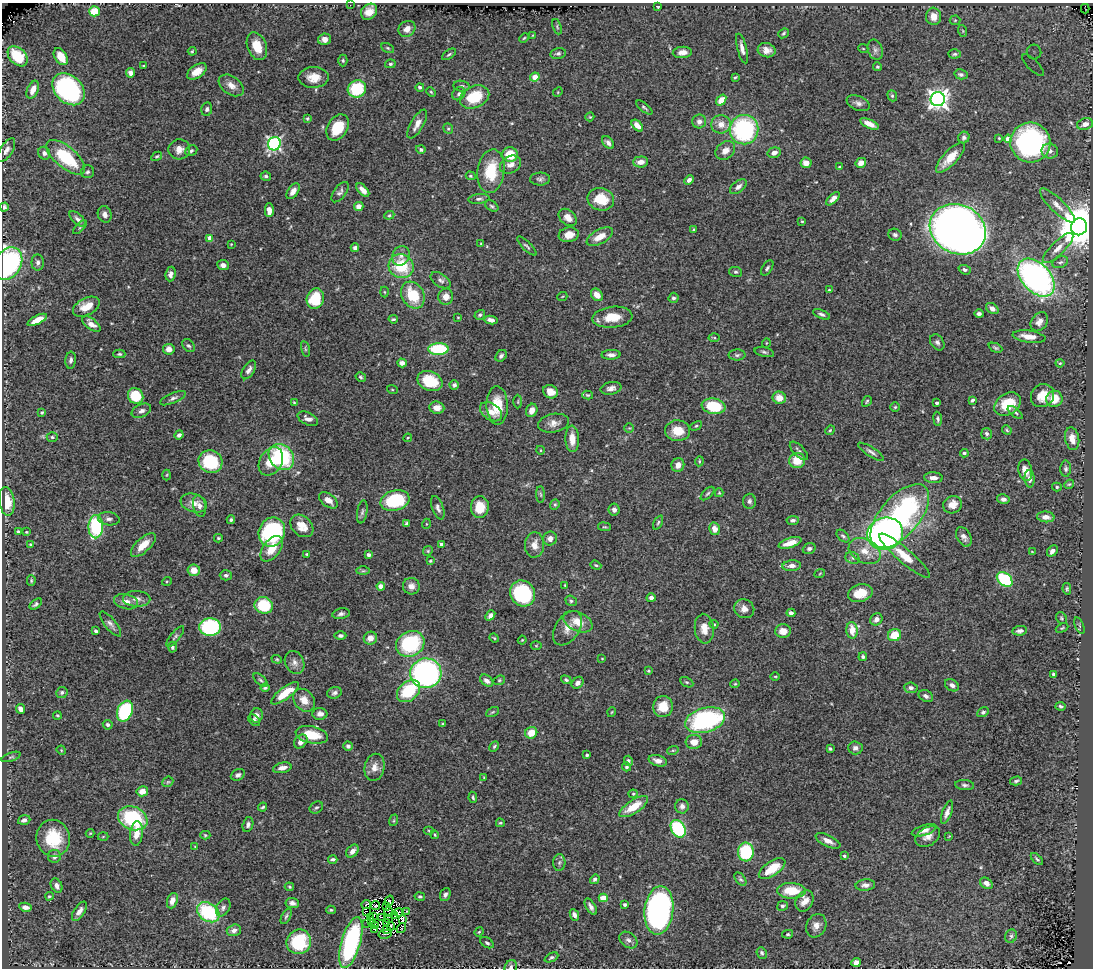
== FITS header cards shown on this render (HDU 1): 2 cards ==
NAXIS1  =                 1091
NAXIS2  =                  966

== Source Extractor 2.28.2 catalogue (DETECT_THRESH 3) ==
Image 1091 x 966 px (HDU 1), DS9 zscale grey, 1 PNG px = 1 image px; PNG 1095 x 970 px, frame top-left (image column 1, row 966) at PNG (2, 3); each listed source drawn as its Kron ellipse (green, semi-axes under 4 px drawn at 4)
Background 0.709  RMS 0.025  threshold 0.0747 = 3 sigma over >= 5 px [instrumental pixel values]
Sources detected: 494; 6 with non-positive FLUX_AUTO (blend fragments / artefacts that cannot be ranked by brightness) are neither listed nor drawn; the other 488 listed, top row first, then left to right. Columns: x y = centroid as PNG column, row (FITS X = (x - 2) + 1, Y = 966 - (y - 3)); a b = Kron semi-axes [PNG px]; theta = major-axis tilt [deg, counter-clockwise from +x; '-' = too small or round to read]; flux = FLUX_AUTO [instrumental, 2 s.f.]
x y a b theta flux
350 5 2 2 - 75
658 7 4 3 - 1.6
1085 9 5 2 - 10
94 11 5 5 - 42
369 12 9 7 44 19
934 16 9 7 -82 16
955 20 5 5 - 2.4
557 27 8 4 -69 2.1
407 29 9 7 36 11
963 31 6 3 -71 1.8
783 33 5 4 - 2.6
533 35 3 2 - 1.3
524 38 5 3 - 1.6
324 39 6 5 - 11
257 46 14 9 -68 27
388 48 7 4 -27 2.6
742 48 15 4 -75 9.5
863 48 5 3 - 1.4
767 50 9 7 -14 12
875 50 10 7 -71 6.5
192 51 4 3 - 1.9
682 52 9 5 4 11
1034 52 7 7 - 7.2
558 53 7 5 13 4.2
449 54 8 4 34 2.9
955 54 6 4 4 2.9
18 56 11 8 -47 48
61 57 9 6 -57 23
343 60 6 4 -88 2.6
390 64 5 4 - 2.9
1033 65 14 5 -45 12
144 66 3 3 - 1.7
877 67 4 4 - 2.3
197 71 11 6 34 17
131 73 5 4 - 7.2
961 74 6 5 - 4.1
314 77 15 10 1 23
535 77 5 4 - 28
735 77 4 3 - 2
231 85 14 9 -35 13
462 86 8 5 -7 4.4
420 87 4 3 - 4.1
69 89 18 13 -44 280
357 89 9 8 - 82
33 90 9 5 67 15
431 92 5 3 - 1.9
558 92 5 4 - 1.8
459 94 7 6 - 4.6
892 96 6 4 -68 2.6
475 97 15 10 24 61
938 99 7 7 - 970
721 100 6 4 51 18
858 103 12 7 -22 6.8
644 107 10 3 -38 2.8
207 109 7 5 77 4.3
590 117 4 4 - 1.7
307 118 4 3 - 1.7
699 121 7 7 - 8.1
417 124 16 6 60 13
721 124 10 9 - 16
869 124 10 4 -25 13
1085 124 8 5 16 12
637 126 7 4 -45 12
338 128 14 10 57 50
448 129 5 4 - 2.5
744 130 15 14 - 220
964 137 6 5 - 4.4
999 138 3 2 - 1.5
1008 139 4 4 - 13
1030 142 20 20 - 330
608 143 7 5 -49 6.1
274 144 7 6 - 380
179 149 11 10 - 14
421 149 5 4 - 3.9
6 150 13 6 58 8.2
191 151 6 5 - 3.3
725 151 11 8 39 13
1050 151 8 7 - 8.8
44 153 6 5 - 5.1
774 153 6 5 - 8
510 155 7 7 - 40
157 156 6 4 29 2.4
66 157 24 10 -40 96
950 157 19 7 47 33
641 162 7 5 3 13
806 163 5 5 - 16
861 163 5 4 - 12
510 165 11 8 30 11
839 167 4 3 - 2
491 171 22 13 82 63
88 172 7 6 - 3.9
266 176 5 4 - 3.3
471 176 5 3 - 2.3
540 179 10 6 2 5.2
689 180 5 4 - 6.8
738 187 9 5 37 6.3
363 190 8 4 -47 11
293 191 9 5 54 9.8
340 192 12 6 53 5.6
479 199 11 5 6 4.8
601 199 13 11 -14 43
833 199 8 4 45 7.4
1057 205 23 7 -44 15
492 206 7 5 -34 3.2
4 207 4 3 - 3.7
359 207 5 4 - 13
269 210 7 4 -89 12
105 214 8 6 -71 7.9
389 215 5 4 - 2.1
568 217 10 7 -42 14
78 219 10 5 -43 5.9
802 221 4 3 - 1.8
80 227 9 4 45 2.9
1079 227 8 8 - 8200
958 229 29 24 -26 2500
694 230 4 3 - 2.1
569 235 10 7 10 17
895 235 7 6 - 4.2
600 237 14 7 28 22
210 238 4 4 - 16
231 244 3 3 - 1.2
481 244 4 4 - 1.7
527 246 13 4 -44 3.7
355 248 4 4 - 5.4
1058 248 20 6 45 14
401 256 10 8 58 9.9
38 262 8 6 -90 5.8
1060 262 8 5 22 4.3
8 264 17 13 59 330
223 265 6 5 - 7.8
401 266 12 11 - 73
767 268 8 5 56 3.6
965 270 6 4 -20 4.4
736 272 7 5 -13 3.4
171 274 7 5 81 7.7
1036 278 22 14 -47 530
441 280 11 6 -33 5.5
829 290 4 4 - 1.6
384 292 5 3 - 1.8
413 295 14 11 -61 61
597 295 7 5 -49 15
446 297 8 7 - 15
562 297 5 3 - 1.4
673 298 5 5 - 3.9
315 299 10 8 71 63
86 307 14 8 27 24
992 309 7 5 -36 6.9
821 314 9 4 -22 4.5
979 314 4 4 - 4.1
480 315 5 4 - 3
458 317 3 2 - 1.4
612 317 20 10 5 33
393 319 4 3 - 2.2
37 320 10 4 27 19
491 320 6 4 -11 7.3
1039 322 10 7 53 10
91 324 11 5 -37 12
1029 337 16 6 -8 20
714 338 5 3 - 1.7
937 342 9 6 -55 5
766 343 5 3 - 1.2
188 346 7 5 -41 3.7
995 348 7 4 -24 3
169 349 5 5 - 11
305 349 8 3 -77 2.5
438 349 10 6 1 100
764 352 10 4 -13 3.9
119 354 6 4 -1 2.4
611 355 9 5 2 7
737 355 8 5 0 4.5
501 356 6 5 - 4.7
71 360 8 5 84 5.2
402 363 5 4 - 8
1060 363 4 4 - 2.2
249 370 10 5 58 6.5
361 377 5 4 - 3.1
430 381 13 9 -23 61
454 385 5 4 - 3.9
611 388 10 6 10 7.7
392 389 5 3 - 1.5
550 392 7 6 - 18
588 395 5 4 - 2.2
136 396 8 7 - 56
1042 396 12 11 - 25
173 398 14 5 23 6
779 398 7 6 - 18
1054 399 8 8 - 30
972 400 4 3 - 3.4
867 401 6 4 58 2.6
294 402 4 3 - 1.6
518 402 7 3 90 1.9
937 403 3 3 - 4.4
1008 404 14 10 32 45
497 405 19 10 -89 46
714 406 12 8 -9 71
895 407 4 4 - 2.2
437 408 7 6 - 14
532 410 7 5 65 14
141 411 10 6 25 6.9
42 412 4 3 - 2.5
491 412 12 8 -35 15
1015 412 9 4 -38 3.5
308 419 11 6 -25 8.4
938 419 7 4 -84 3
554 423 15 9 10 13
696 426 6 4 28 2.5
629 428 5 5 - 2.1
830 430 5 4 - 2.1
1007 430 5 4 - 2.4
678 431 12 10 -2 28
987 434 6 5 - 5.2
179 435 5 4 - 4.8
52 437 5 4 - 3
408 438 4 3 - 1.8
572 439 13 7 -87 20
1072 439 11 7 -79 18
540 450 4 3 - 1.3
799 451 12 5 -45 5.3
871 452 15 4 -33 6.1
964 453 4 3 - 3.9
281 457 14 11 -49 150
797 460 8 7 - 30
271 461 15 11 59 32
699 461 5 3 - 1.9
210 462 12 11 - 86
678 465 7 6 - 12
1066 469 8 5 -89 4
1025 470 11 6 -78 15
167 475 5 3 - 1.6
933 478 9 5 -4 9.8
1030 479 9 5 -87 7.9
1069 484 5 4 - 2
1057 487 5 4 - 2.7
708 493 8 3 45 2.8
719 493 4 3 - 1.9
541 494 8 4 -88 2.8
1003 499 6 5 - 5.8
328 500 10 6 -36 14
395 501 15 10 15 110
749 501 7 6 - 5.1
7 502 14 7 -82 32
194 503 13 9 -17 15
555 505 5 4 - 2.6
952 505 9 8 - 16
199 506 11 6 -77 7.5
480 507 11 9 89 31
438 508 12 5 -70 6.1
614 510 6 5 - 7
362 512 11 5 80 4.5
900 516 39 19 49 370
1046 517 9 5 -6 12
109 519 11 6 -8 6.3
231 520 4 4 - 3
793 520 6 4 6 4.8
658 523 7 4 64 2.7
407 524 4 4 - 4.5
426 524 5 3 - 1.5
302 526 13 9 -41 23
96 527 11 7 88 130
604 527 6 3 -7 1.8
714 529 6 5 - 13
18 532 4 4 - 3.4
26 532 3 2 - 1.6
272 532 15 13 68 200
885 534 18 16 16 500
843 536 7 4 -44 3.1
964 537 10 6 -60 7.9
218 538 4 3 - 1.7
550 538 7 7 - 9.3
790 543 12 5 16 21
30 544 4 4 - 2
441 544 4 3 - 3.9
143 545 15 7 43 26
534 545 13 9 87 16
809 548 6 5 - 4.4
272 549 15 8 52 29
428 551 5 4 - 2.1
865 551 17 11 -27 24
1052 551 6 4 49 7.6
1032 552 4 3 - 1.4
307 554 3 3 - 2
368 555 4 3 - 6.3
904 556 33 7 -41 37
852 558 7 5 -23 4.1
430 561 3 2 - 1.7
596 565 5 4 - 2.4
792 566 9 5 5 9.2
194 570 6 5 - 16
363 571 7 4 0 2.8
820 573 5 3 - 1.6
226 575 6 5 - 3.8
1005 579 9 6 -40 120
31 581 5 4 - 2.1
167 581 5 3 - 1.6
565 585 3 2 - 1.4
381 586 4 4 - 17
411 586 8 8 - 10
1067 589 6 4 -79 2.5
523 593 13 12 - 160
860 593 12 8 14 36
651 598 4 4 - 6.5
137 599 13 8 -1 10
571 601 6 5 - 3.2
126 602 12 7 -13 12
36 604 7 4 37 4
264 605 9 8 - 70
744 609 10 9 - 11
791 613 4 4 - 5.7
341 614 9 5 12 5.2
490 615 6 4 50 7.1
1061 618 6 5 - 2.3
876 619 6 5 - 8.7
578 622 15 9 -25 23
110 624 15 5 -51 7.3
714 624 4 4 - 1.9
1079 626 9 3 -69 2
210 627 11 9 4 160
568 628 19 12 56 18
1062 628 6 3 25 1.9
704 629 15 9 -84 20
852 630 8 5 -84 24
96 631 3 3 - 3.3
783 631 8 6 1 16
1020 631 7 5 9 5.5
894 635 7 6 - 36
340 636 6 4 -1 4.4
175 637 13 4 51 4
370 638 7 6 - 13
494 638 5 4 - 1.7
522 640 4 3 - 1.6
410 644 15 12 29 160
536 646 5 3 - 1.7
172 647 5 4 - 3.8
863 657 4 4 - 3.5
602 658 3 2 - 1.2
277 659 5 4 - 2.1
295 662 12 9 -65 9.7
648 671 3 3 - 1.8
426 673 15 15 - 420
1053 674 3 3 - 3
775 676 4 3 - 1.5
261 680 8 4 -42 3.3
499 680 6 4 22 2.3
566 680 5 4 - 3.6
487 681 7 5 -37 8.5
687 682 7 4 -26 3
578 683 7 5 46 7.1
735 684 4 4 - 1.7
952 685 7 5 -34 6.7
265 688 4 4 - 3.2
911 688 6 5 - 5.9
409 691 13 9 41 84
62 692 6 5 - 4
285 693 17 6 37 41
334 693 7 5 21 5.5
926 696 8 5 -30 5.3
304 700 12 9 -52 20
663 706 10 10 - 30
1061 706 5 4 - 3.2
20 709 5 4 - 8.8
125 711 11 7 67 160
492 712 7 3 27 2.1
612 712 5 3 - 1.4
983 712 6 4 28 3.5
320 714 7 6 - 7.9
57 715 4 3 - 1.9
256 715 7 6 - 9.8
254 720 7 4 -42 4.2
705 720 20 12 15 240
443 724 3 3 - 1.5
108 725 5 4 - 4.1
531 733 6 5 - 22
312 735 16 8 -12 42
301 741 7 5 50 9.7
694 742 8 7 - 16
348 746 4 4 - 4.9
494 746 5 3 - 2.5
855 748 7 6 - 6.8
830 749 3 3 - 2.4
61 750 5 4 - 1.6
673 750 6 3 18 2.1
587 755 3 3 - 2.9
11 757 10 4 19 2.9
628 761 5 4 - 3.6
658 761 9 5 -16 9.5
375 767 14 10 77 14
626 767 4 4 - 2.6
282 768 9 5 12 10
238 775 7 5 27 5.3
484 777 4 3 - 1.4
1016 781 6 3 15 2.8
168 782 6 4 43 2.4
965 785 9 5 -6 4.4
142 791 5 5 - 15
633 794 4 4 - 1.9
473 797 6 3 -81 2.5
682 806 7 6 - 7
263 807 5 3 - 2.2
316 807 7 5 32 3
634 807 16 6 33 36
947 812 12 4 69 9.4
133 818 15 11 -23 140
24 820 6 4 17 7.4
394 820 6 4 72 2
500 823 4 3 - 2.1
248 825 7 5 73 5
678 829 9 6 -57 150
429 830 5 3 - 1.8
924 830 13 5 18 9.5
90 833 4 4 - 1.6
136 833 12 6 84 21
205 835 5 4 - 2.2
435 835 4 3 - 1.6
103 836 5 3 - 1.7
949 836 4 2 - 1.1
928 837 13 9 30 13
53 838 18 17 - 65
828 841 13 5 -26 12
195 847 3 2 - 1.3
352 851 7 5 48 10
746 852 9 8 - 120
54 856 6 6 - 8
844 856 4 4 - 3.6
333 859 4 3 - 3.9
1037 859 7 3 -46 2.9
559 862 8 6 87 4.5
772 869 15 7 34 37
595 879 5 4 - 4.1
740 879 7 4 -51 3.2
986 883 7 5 -35 8.2
865 885 10 5 5 7.7
57 886 7 5 -60 8.4
289 887 4 3 - 2
791 891 14 8 -1 44
445 894 7 5 67 5.4
49 896 4 3 - 1.9
420 897 5 4 - 3
603 898 4 4 - 32
172 901 8 5 71 12
389 901 5 3 - 9.9
804 901 11 8 62 16
292 903 7 5 -7 6.9
366 904 5 2 - 5.9
625 904 3 3 - 3.4
375 905 5 2 - 0.64
386 906 2 2 - 0.66
783 906 5 5 - 3.5
25 907 6 4 -9 9.5
223 907 9 6 62 5.9
591 907 9 4 -60 7
331 910 5 4 - 2.1
659 910 24 14 84 590
79 911 11 5 56 9.7
366 911 3 2 - 2.3
208 912 12 9 -35 120
389 912 5 2 - 2
398 912 4 2 - 4.7
406 912 3 2 - 1.3
574 915 6 4 -65 6.1
286 916 8 4 65 3.2
373 916 3 2 - 0.16
395 916 3 2 - 0.94
371 917 3 2 - 2.1
381 918 3 2 - 0.55
388 918 4 2 - 1.7
403 919 4 3 - 5.6
372 921 4 2 - 2.2
367 923 2 2 - 2.1
386 923 3 2 - 2.1
375 925 2 2 - 1.1
391 926 4 2 - 2.2
816 926 12 9 62 12
401 928 5 2 - 0.75
234 930 7 5 17 7.9
375 930 2 2 - 1.5
386 930 3 2 - 1.8
479 932 4 3 - 1.7
385 934 7 2 11 2.8
788 934 5 4 - 2.2
1011 936 7 5 64 3.6
628 940 10 7 -36 6.9
299 942 12 12 - 98
351 943 26 9 74 210
487 943 7 4 -32 3.2
762 953 6 5 - 3.2
551 957 7 4 26 3.4
856 962 4 4 - 15
511 967 7 6 - 4.1
At the frame edge (FLAGS 8, measured only in part): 3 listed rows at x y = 8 264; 351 943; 511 967
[6 non-positive-flux detections neither listed nor drawn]